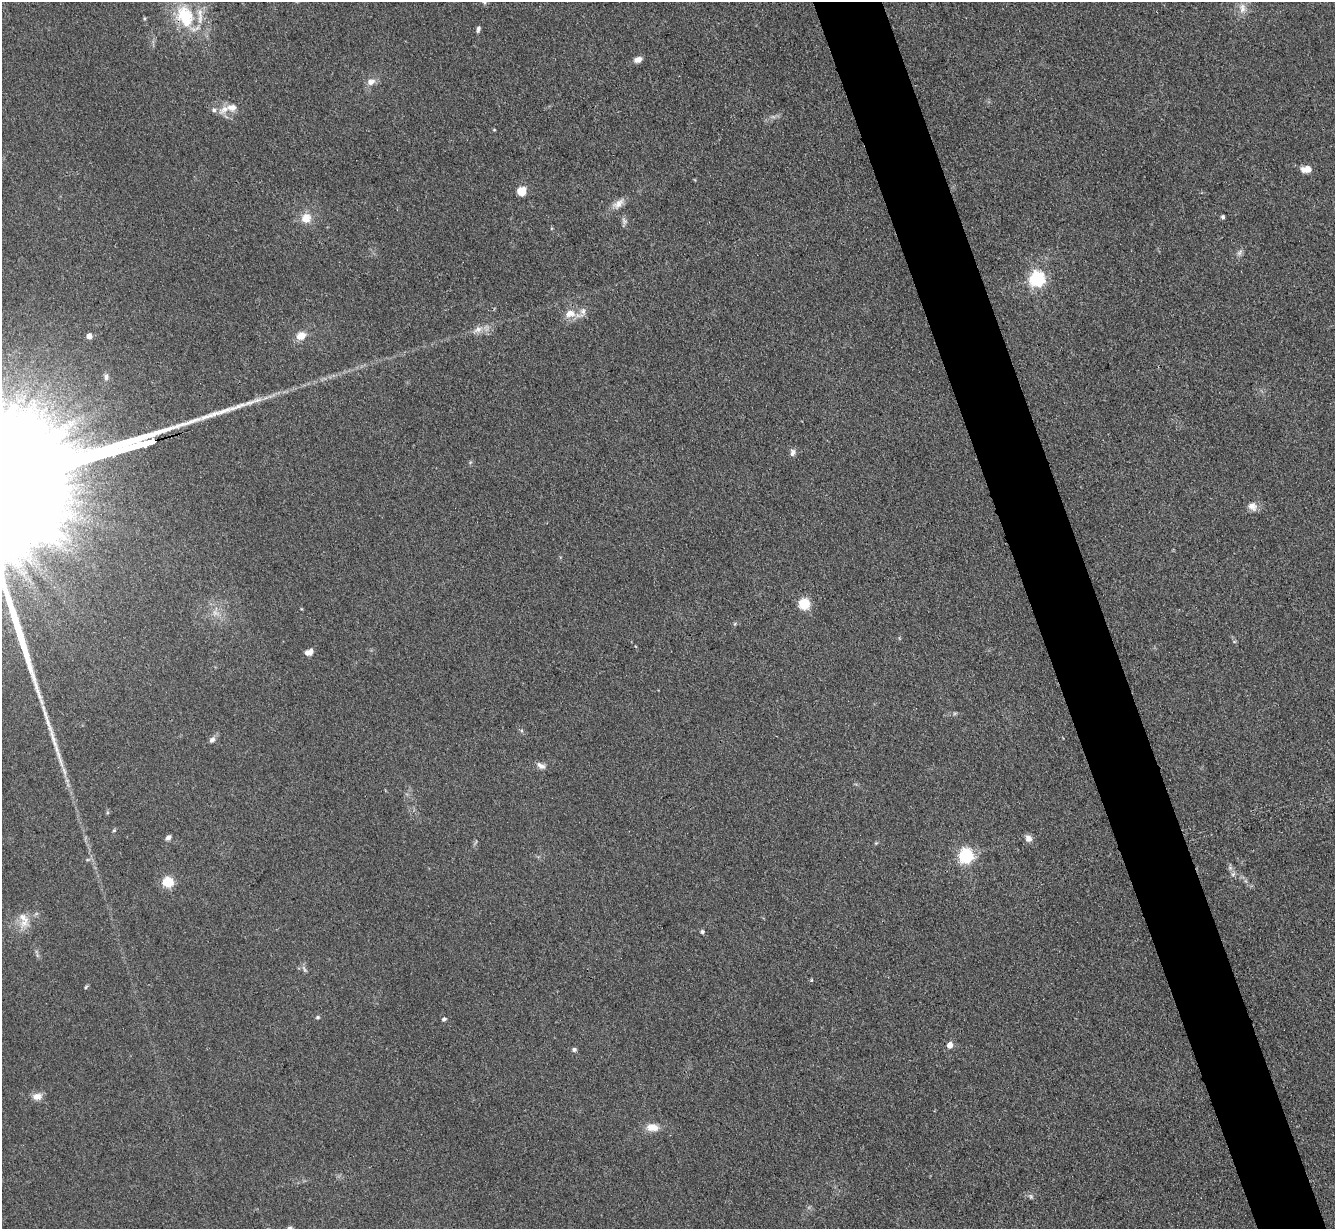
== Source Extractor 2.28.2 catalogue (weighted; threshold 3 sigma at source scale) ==
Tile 6 of 4 x 4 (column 2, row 2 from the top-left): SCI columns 1342-2674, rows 2730-3956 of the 5350 x 5332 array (HDU 1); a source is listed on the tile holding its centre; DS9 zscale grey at full resolution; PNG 1337 x 1231 px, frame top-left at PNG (2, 2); no overlay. Shown black and unused: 5% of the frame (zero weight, under 3 of 4 exposures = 1% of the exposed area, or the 3 px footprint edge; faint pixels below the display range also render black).
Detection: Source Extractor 2.28.2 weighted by HDU 2 'WHT'; one run over the whole footprint, this tile lists its part. Background 0.116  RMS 0.0069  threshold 0.031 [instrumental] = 3 sigma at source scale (4.5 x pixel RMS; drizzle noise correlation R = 1.50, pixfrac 1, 0.05/0.05 arcsec/px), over >= 5 px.
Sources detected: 53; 2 too faint to see at this stretch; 1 long thin detection or spike segment (spike, bleed or trail) — not listed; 4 inside a brighter listed object's ellipse — not listed separately; the other 46 listed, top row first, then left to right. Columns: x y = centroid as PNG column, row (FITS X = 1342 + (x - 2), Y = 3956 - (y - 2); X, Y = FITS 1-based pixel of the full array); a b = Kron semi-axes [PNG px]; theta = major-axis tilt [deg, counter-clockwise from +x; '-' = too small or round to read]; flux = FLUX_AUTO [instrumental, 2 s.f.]
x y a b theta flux
1242 8 15 9 -88 6.1
185 16 31 21 -69 35
478 29 8 5 75 1.7
638 59 9 6 18 4.3
371 82 11 8 17 4.8
232 107 15 10 0 6.7
214 110 7 5 -65 1.9
494 130 4 3 - 0.71
1306 169 12 8 4 6.1
521 191 9 8 - 9.9
618 204 18 9 40 6
1223 217 5 4 - 1.2
306 218 13 11 40 8.9
624 221 11 5 -72 2.2
1239 253 10 5 54 2.3
1037 279 6 6 - 190
570 313 15 11 10 8.3
478 329 12 8 27 4.8
89 336 5 4 - 6.1
301 336 10 8 27 8.6
106 377 8 7 - 2.5
792 452 10 7 79 2.6
1252 506 13 10 -42 4.8
804 604 10 10 - 17
311 651 9 5 73 2.8
212 740 9 7 48 2.5
541 766 12 7 -29 3.6
114 830 5 4 - 0.8
168 838 7 5 53 2.3
1028 838 10 7 -51 3.8
876 843 5 4 - 0.76
966 856 6 6 - 160
1230 868 6 6 - 1.6
1233 874 7 5 44 1.7
168 882 5 5 - 60
23 918 21 9 -47 7.9
702 932 5 5 - 1.3
86 987 7 3 53 0.9
317 1017 5 4 - 1.1
444 1019 6 4 18 1.3
950 1045 5 5 - 7.8
574 1049 6 5 - 1.4
37 1096 13 9 7 5.1
652 1127 16 10 -7 8
1031 1196 8 3 -71 1.2
290 1228 6 5 - 2.1
Overlapping masked pixels (flux is a lower limit): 1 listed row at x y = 185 16
Isophote crosses this tile's border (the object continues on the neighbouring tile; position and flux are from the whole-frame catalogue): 1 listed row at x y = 290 1228